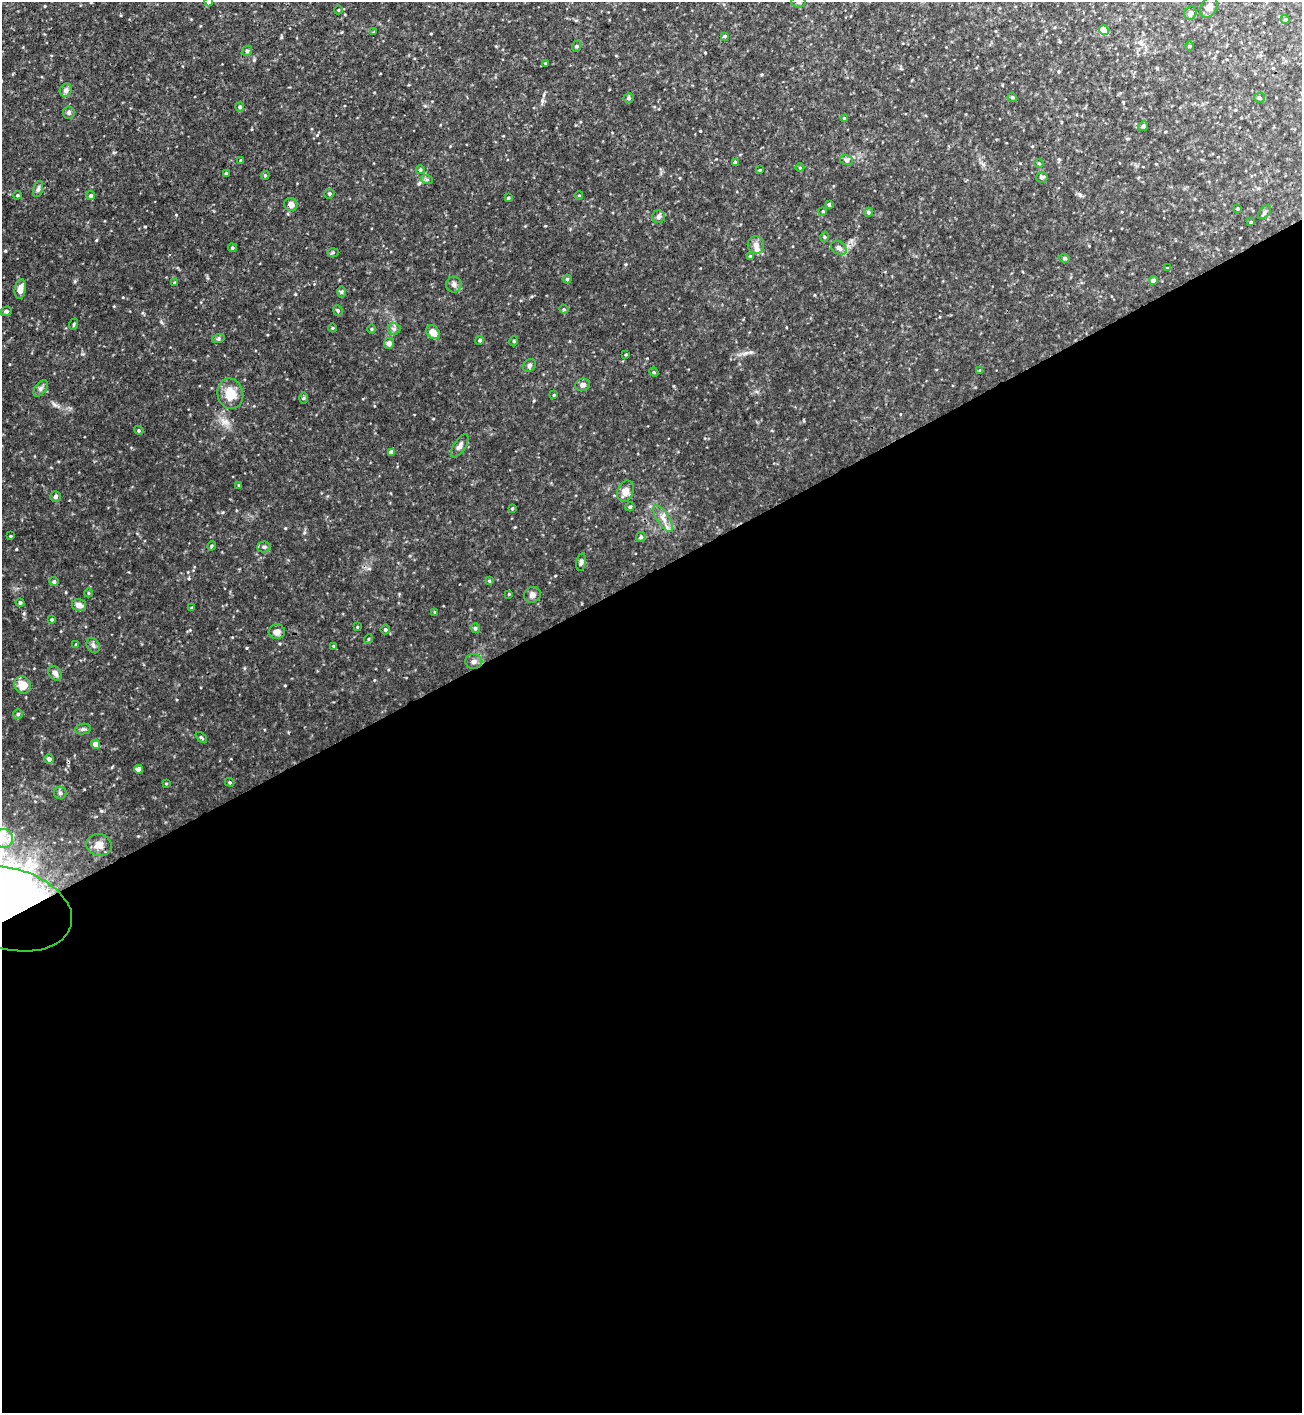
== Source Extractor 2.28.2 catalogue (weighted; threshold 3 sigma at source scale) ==
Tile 15 of 4 x 4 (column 3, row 4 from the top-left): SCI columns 2758-4057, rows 10-1420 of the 5650 x 5664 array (HDU 1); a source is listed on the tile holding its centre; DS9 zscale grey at full resolution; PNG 1304 x 1415 px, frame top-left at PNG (2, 2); each listed source drawn as its Kron ellipse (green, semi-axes under 4 px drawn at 4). Shown black and unused: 60% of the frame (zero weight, under 3 of 4 exposures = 1% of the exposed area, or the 3 px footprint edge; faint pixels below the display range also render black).
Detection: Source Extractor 2.28.2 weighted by HDU 2 'WHT'; one run over the whole footprint, this tile lists its part. Background 0.0355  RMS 0.0035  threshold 0.0158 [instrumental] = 3 sigma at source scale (4.5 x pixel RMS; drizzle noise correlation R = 1.50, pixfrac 1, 0.05/0.05 arcsec/px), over >= 5 px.
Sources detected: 130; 1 inside a brighter object's white glare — neither listed nor drawn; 1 inside a brighter listed object's ellipse — not listed separately; the other 128 listed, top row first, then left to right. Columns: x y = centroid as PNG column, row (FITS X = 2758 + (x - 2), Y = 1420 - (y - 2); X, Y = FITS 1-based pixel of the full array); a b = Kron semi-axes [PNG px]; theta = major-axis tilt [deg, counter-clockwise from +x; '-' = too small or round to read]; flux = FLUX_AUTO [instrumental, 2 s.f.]
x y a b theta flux
209 2 4 4 - 1.2
799 2 7 5 -5 0.77
1209 7 11 8 64 2
338 10 4 3 - 0.25
1190 13 7 6 - 0.96
1285 19 5 3 - 0.36
1104 30 5 4 - 4.3
374 32 3 3 - 0.26
725 36 4 3 - 0.42
577 46 6 4 71 0.39
1190 46 5 3 - 0.3
247 51 5 4 - 0.48
545 63 4 3 - 0.28
66 90 6 6 - 1.3
1012 97 5 4 - 0.37
629 98 5 4 - 0.6
1259 98 5 5 - 0.6
240 107 5 4 - 0.6
69 112 6 6 - 0.79
844 119 4 3 - 0.44
1143 126 5 4 - 0.49
847 160 6 5 - 0.73
241 161 4 3 - 0.54
735 162 4 4 - 0.43
1039 163 5 3 - 0.29
800 168 4 3 - 0.26
420 170 4 4 - 0.6
760 170 4 3 - 0.28
226 173 4 3 - 0.32
265 175 4 4 - 0.39
1042 177 5 5 - 0.61
427 180 6 4 -19 0.49
38 189 8 5 74 0.75
329 194 5 4 - 0.66
17 195 4 3 - 0.4
91 195 4 4 - 0.57
579 195 4 3 - 0.24
508 198 4 3 - 0.59
291 204 7 6 - 1.7
829 204 4 3 - 0.5
1238 209 4 3 - 0.34
823 211 3 3 - 0.3
868 212 4 4 - 0.68
1264 212 8 5 47 0.77
658 217 6 6 - 0.82
1251 222 3 3 - 0.29
825 237 5 3 - 0.37
756 245 9 8 - 1.6
232 248 4 4 - 0.5
839 248 8 6 -39 1.2
333 252 6 4 2 0.47
750 256 4 3 - 0.35
1065 258 5 4 - 0.47
1167 268 3 3 - 0.22
567 279 4 4 - 0.51
1153 280 4 4 - 1.4
175 283 4 3 - 0.33
454 284 8 7 - 1
20 289 10 5 82 2.3
341 292 6 4 89 0.49
564 309 5 4 - 0.43
338 310 5 4 - 0.61
6 311 5 5 - 0.78
74 324 6 3 72 0.36
333 328 4 3 - 0.27
372 329 4 3 - 0.3
394 329 6 6 - 0.8
433 332 8 6 -47 3.3
218 339 6 4 19 0.52
480 340 4 4 - 0.59
514 341 5 3 - 0.3
389 343 5 5 - 1.2
626 354 3 2 - 0.31
529 365 7 5 48 0.79
980 370 4 3 - 0.36
654 372 4 4 - 0.41
582 385 7 6 - 1.3
41 389 9 5 53 0.89
230 394 15 13 -76 5.4
554 395 3 3 - 0.28
304 398 6 4 89 0.43
139 430 5 4 - 0.41
460 446 13 6 57 1.2
391 452 4 4 - 1.2
239 485 3 3 - 0.28
625 491 11 8 67 2.9
56 496 5 5 - 0.87
630 507 4 4 - 0.6
512 508 4 3 - 0.33
663 518 15 6 -57 2.2
10 536 3 3 - 0.32
641 537 5 5 - 0.65
212 546 5 3 - 0.43
264 547 6 5 - 0.71
581 562 8 5 76 0.77
489 581 4 3 - 0.34
54 582 4 4 - 0.76
88 593 4 3 - 0.26
509 594 4 3 - 0.27
532 595 8 8 - 1.4
20 602 4 4 - 0.51
79 605 7 5 -14 2.1
192 608 4 3 - 0.34
435 612 3 3 - 0.27
52 619 4 3 - 0.39
357 627 3 3 - 0.33
475 628 5 4 - 0.73
385 629 5 5 - 0.54
277 632 8 7 - 1.9
368 639 5 3 - 0.34
76 645 4 3 - 0.39
93 645 8 6 -57 0.97
333 646 4 3 - 0.36
474 662 8 7 - 1.3
55 673 8 6 -54 1.4
23 685 9 8 - 4.8
18 714 5 5 - 0.53
83 729 8 5 11 0.76
201 737 7 3 -42 0.45
96 744 4 4 - 2.1
49 759 4 4 - 1.1
139 769 4 4 - 2.3
230 782 5 4 - 0.42
166 783 4 3 - 0.3
60 793 6 6 - 0.88
4 838 9 9 - 2.8
99 845 13 11 -16 2.8
8 909 65 40 -15 510
Overlapping masked pixels (flux is a lower limit): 1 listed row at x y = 8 909
Isophote crosses this tile's border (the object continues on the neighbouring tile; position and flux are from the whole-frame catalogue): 3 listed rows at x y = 209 2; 799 2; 8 909